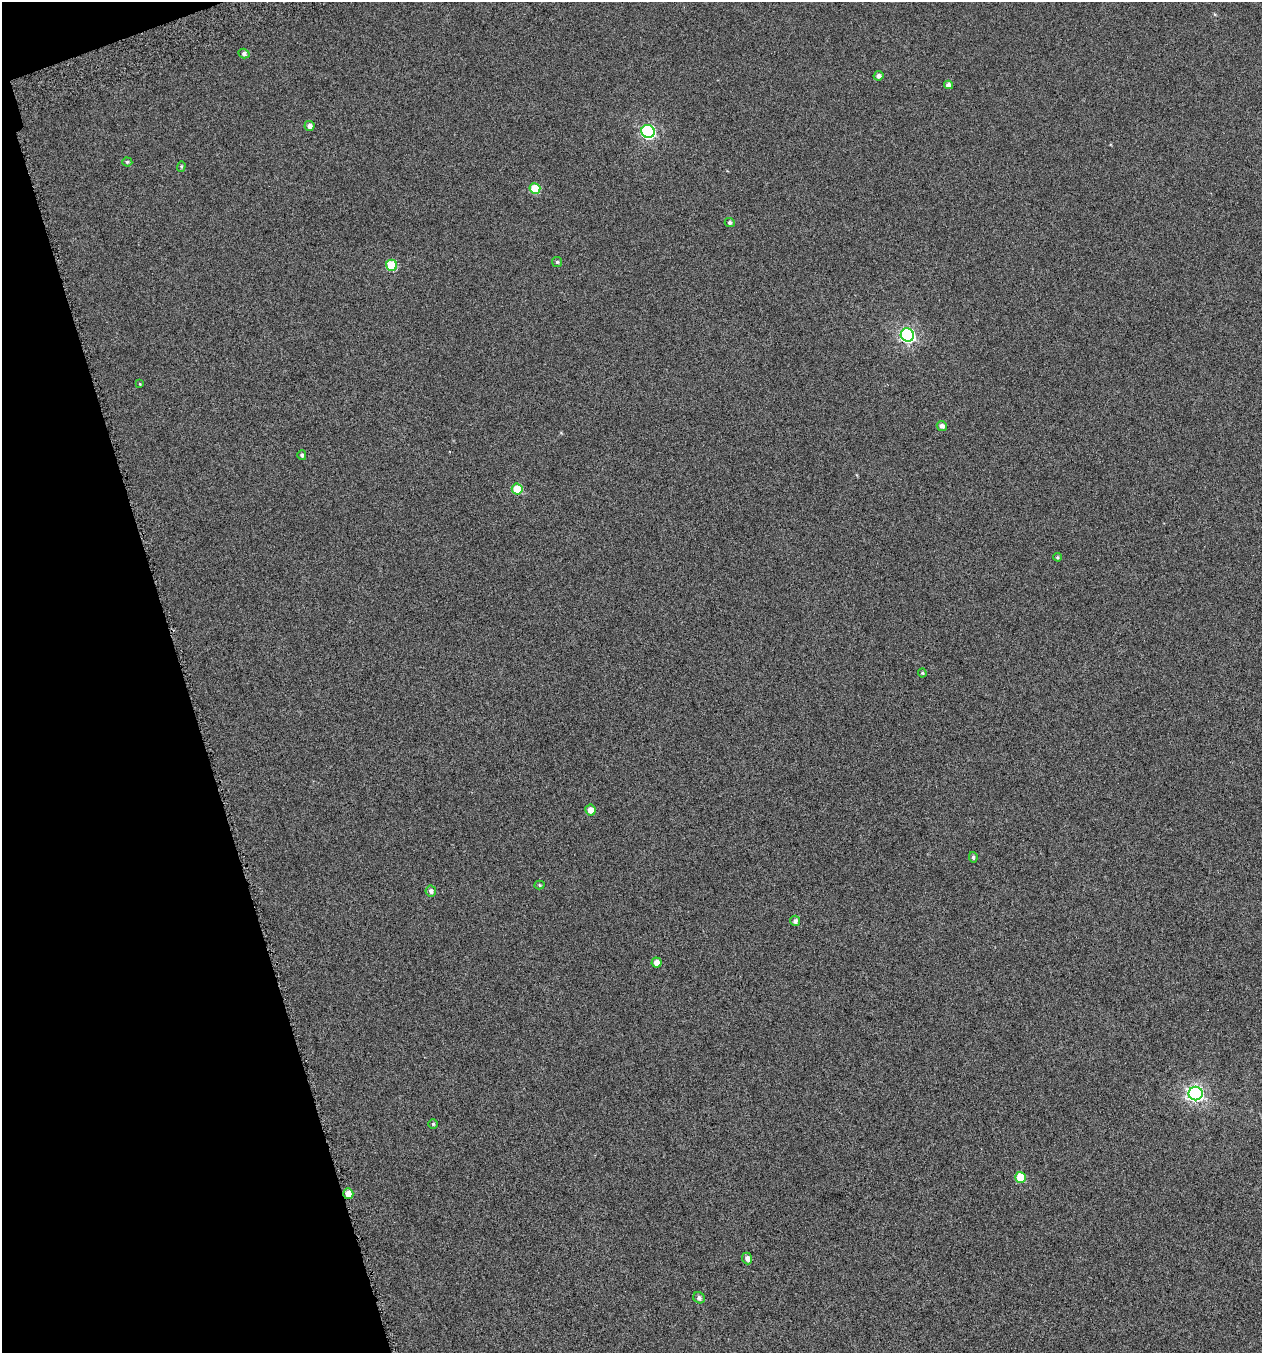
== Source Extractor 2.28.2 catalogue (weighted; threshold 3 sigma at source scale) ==
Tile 5 of 4 x 4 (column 1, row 2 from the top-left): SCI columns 91-1350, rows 2753-4103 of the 5271 x 5511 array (HDU 1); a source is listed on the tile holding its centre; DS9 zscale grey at full resolution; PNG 1264 x 1355 px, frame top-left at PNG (2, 2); each listed source drawn as its Kron ellipse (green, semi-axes under 4 px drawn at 4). Shown black and unused: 15% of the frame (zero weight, under 4 of 7 exposures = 3% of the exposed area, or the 3 px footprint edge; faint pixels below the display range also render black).
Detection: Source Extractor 2.28.2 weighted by HDU 2 'WHT'; one run over the whole footprint, this tile lists its part. Background -1.89e-04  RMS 0.0033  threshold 0.0137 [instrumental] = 3 sigma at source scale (4.09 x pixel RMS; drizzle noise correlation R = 1.36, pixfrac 0.8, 0.0396/0.0396 arcsec/px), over >= 5 px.
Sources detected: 30; all 30 listed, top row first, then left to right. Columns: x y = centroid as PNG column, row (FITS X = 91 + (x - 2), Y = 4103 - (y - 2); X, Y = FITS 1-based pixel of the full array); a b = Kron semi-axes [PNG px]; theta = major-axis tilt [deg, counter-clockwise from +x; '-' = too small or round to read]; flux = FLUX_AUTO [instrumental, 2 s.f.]
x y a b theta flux
244 54 5 4 - 0.76
879 76 5 4 - 1
948 85 4 4 - 1.1
310 126 5 4 - 1.1
648 131 7 6 - 54
127 162 5 4 - 0.5
181 166 5 4 - 0.44
535 188 5 5 - 9.6
730 222 5 4 - 0.81
557 262 5 5 - 0.48
392 265 5 5 - 12
907 335 7 6 - 69
140 384 3 3 - 0.25
942 426 5 4 - 1.1
302 455 5 4 - 0.62
517 489 5 5 - 9.2
1058 557 4 3 - 0.35
922 673 4 4 - 0.36
590 810 5 5 - 2.5
973 857 5 4 - 0.6
539 885 5 4 - 0.34
431 891 5 5 - 1
795 921 5 5 - 0.83
656 963 5 5 - 2.1
1196 1093 7 6 - 89
433 1124 5 5 - 0.44
1020 1177 5 5 - 9.3
348 1194 5 5 - 3.2
747 1258 6 5 - 1.4
699 1298 6 5 - 0.84
Overlapping masked pixels (flux is a lower limit): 1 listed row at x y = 348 1194